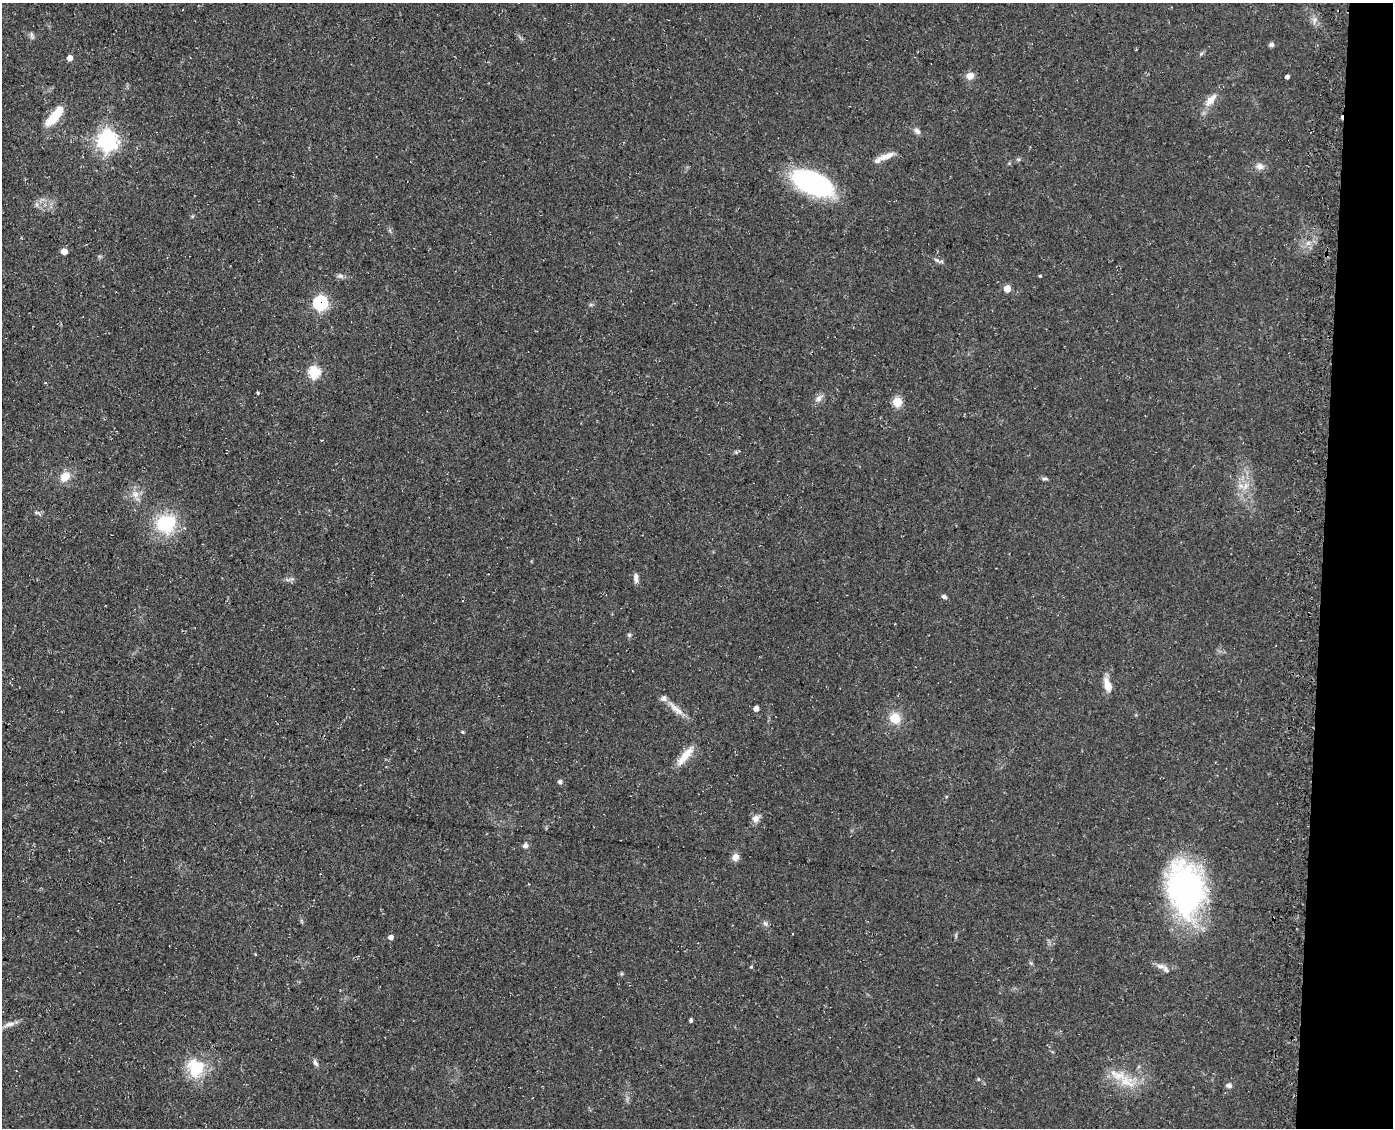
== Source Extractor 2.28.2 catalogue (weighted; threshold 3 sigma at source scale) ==
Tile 6 of 3 x 4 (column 3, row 2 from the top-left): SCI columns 3067-4457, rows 2251-3376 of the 4597 x 4502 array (HDU 1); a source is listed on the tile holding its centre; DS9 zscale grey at full resolution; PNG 1395 x 1130 px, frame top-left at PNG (2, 3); no overlay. Shown black and unused: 5% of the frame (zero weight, under 3 of 4 exposures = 4% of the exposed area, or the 3 px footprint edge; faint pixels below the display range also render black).
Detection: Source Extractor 2.28.2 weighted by HDU 2 'WHT'; one run over the whole footprint, this tile lists its part. Background 0.15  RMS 0.0077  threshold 0.0346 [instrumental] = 3 sigma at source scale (4.5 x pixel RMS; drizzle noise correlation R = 1.50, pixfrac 1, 0.05/0.05 arcsec/px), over >= 5 px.
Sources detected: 57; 3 inside a brighter listed object's ellipse — not listed separately; the other 54 listed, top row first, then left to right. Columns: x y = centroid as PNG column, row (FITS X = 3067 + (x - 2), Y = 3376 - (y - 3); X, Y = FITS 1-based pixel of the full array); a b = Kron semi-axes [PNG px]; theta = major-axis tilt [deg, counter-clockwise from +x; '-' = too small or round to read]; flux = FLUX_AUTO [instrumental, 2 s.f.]
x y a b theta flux
32 35 9 4 -81 1.6
1271 45 6 5 - 2
70 58 4 4 - 6
970 76 6 5 - 9
1287 77 4 4 - 2.3
1211 100 20 9 49 8.7
54 116 28 10 50 18
917 131 9 6 -47 2.8
107 141 7 7 - 420
886 156 23 7 21 7.9
1018 159 6 3 -17 1
1260 166 11 8 -23 4
812 183 37 18 -23 150
64 251 5 4 - 8
937 260 9 4 -26 1.8
340 276 8 5 -26 2.1
1040 276 4 3 - 0.86
1007 288 5 5 - 14
320 303 7 7 - 100
314 372 6 6 - 62
258 393 3 3 - 1
819 399 9 8 - 3.4
897 402 5 5 - 32
65 477 14 11 38 9.1
1044 478 9 4 -4 1.5
1245 486 10 6 71 4
135 494 10 9 - 5.3
38 513 12 4 -30 1.8
166 524 26 23 30 38
636 578 13 5 -86 3.1
944 596 6 4 -24 2.1
629 635 6 5 - 1.3
1108 686 16 8 -71 8.7
756 708 4 4 - 4.4
676 709 28 7 -42 8.3
895 718 13 11 -56 12
462 732 4 4 - 0.86
685 756 31 8 51 12
560 782 5 5 - 2.3
755 818 10 9 - 4.3
525 846 7 6 - 2.6
735 857 8 7 - 5.3
1185 890 57 36 -80 190
765 923 7 5 -61 2
391 937 5 5 - 3.3
255 954 4 3 - 0.58
1161 966 12 6 -10 3.7
751 967 4 3 - 0.89
691 1020 4 4 - 1.5
9 1024 18 6 19 4.3
315 1063 10 5 -62 2.2
196 1068 25 22 -73 26
1127 1082 27 15 -33 19
1229 1085 7 6 - 2.6
Overlapping masked pixels (flux is a lower limit): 1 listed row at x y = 320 303